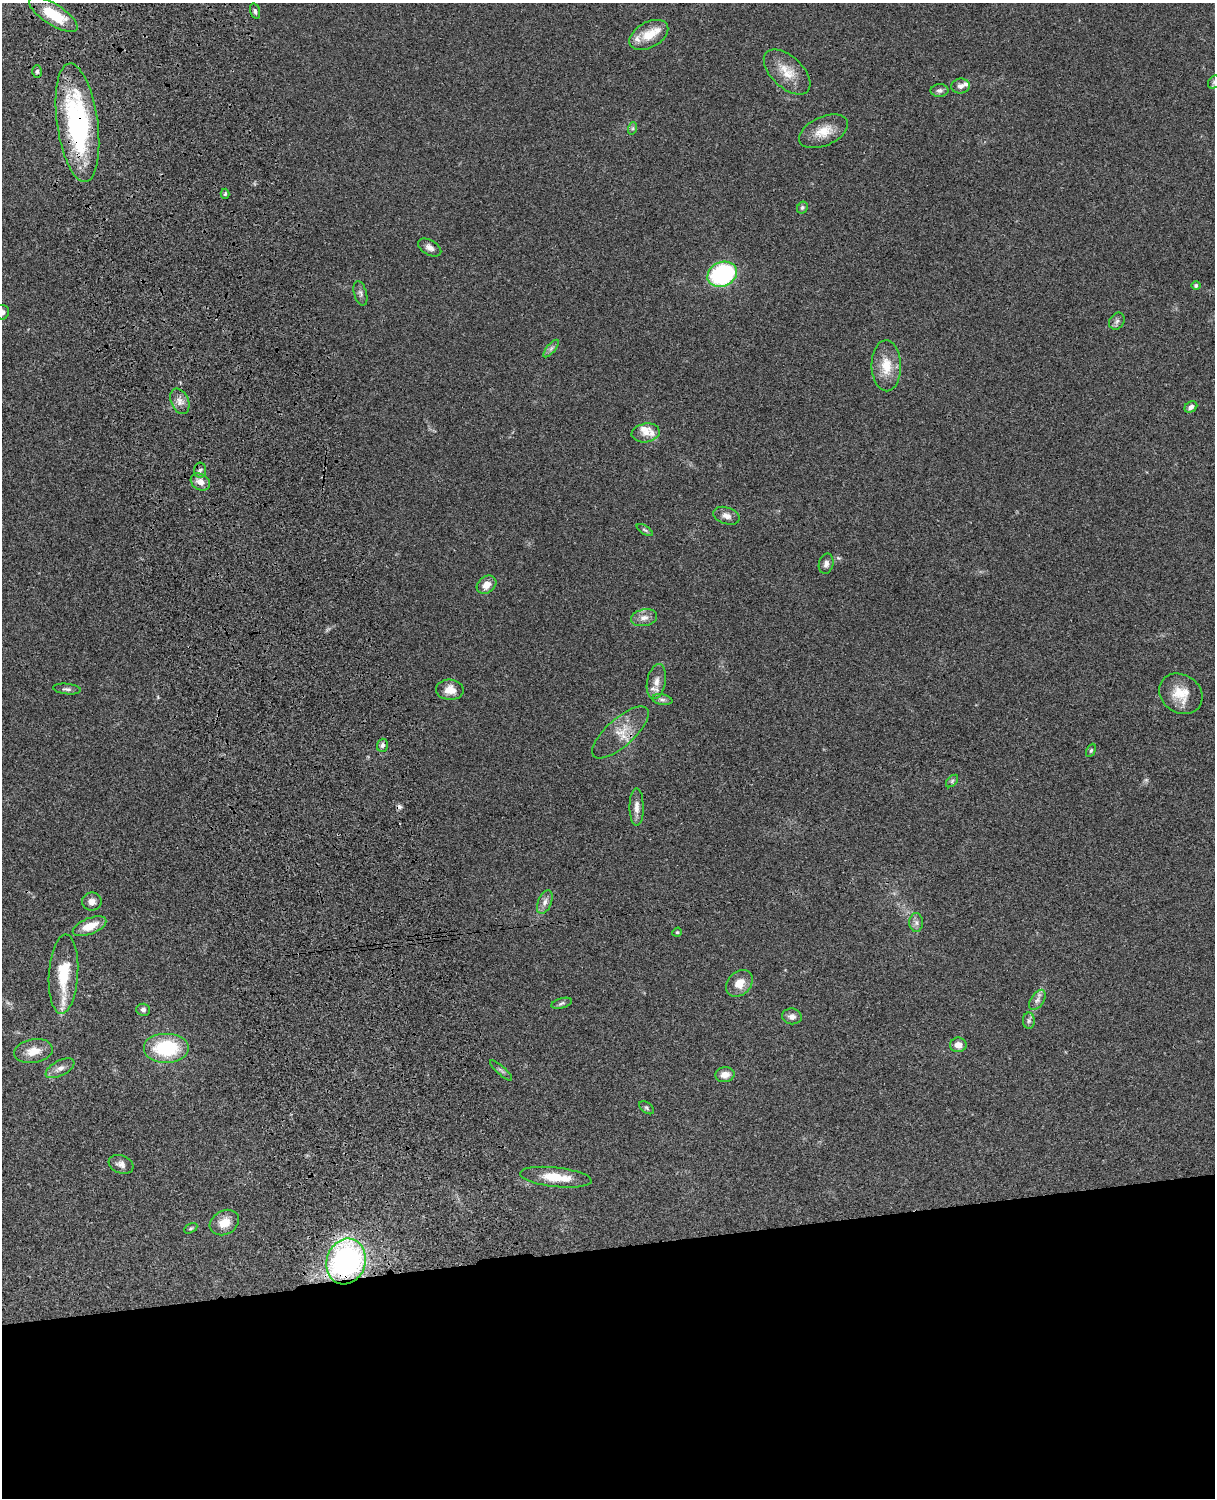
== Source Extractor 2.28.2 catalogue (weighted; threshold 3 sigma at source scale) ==
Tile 11 of 4 x 3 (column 3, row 3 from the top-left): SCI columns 2545-3757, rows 278-1773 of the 5088 x 4927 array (HDU 1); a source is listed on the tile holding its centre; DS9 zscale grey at full resolution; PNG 1217 x 1500 px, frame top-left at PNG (2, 3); each listed source drawn as its Kron ellipse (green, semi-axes under 4 px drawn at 4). Shown black and unused: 17% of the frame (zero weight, under 3 of 4 exposures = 6% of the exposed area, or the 3 px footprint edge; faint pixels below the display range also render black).
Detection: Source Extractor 2.28.2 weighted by HDU 2 'WHT'; one run over the whole footprint, this tile lists its part. Background 0.0801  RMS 0.0058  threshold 0.0261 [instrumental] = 3 sigma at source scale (4.5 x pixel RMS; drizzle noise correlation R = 1.50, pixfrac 1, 0.05/0.05 arcsec/px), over >= 5 px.
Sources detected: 72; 1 too faint to see at this stretch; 1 cosmic-ray / hot-pixel residue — neither listed nor drawn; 5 inside a brighter listed object's ellipse — not listed separately; the other 65 listed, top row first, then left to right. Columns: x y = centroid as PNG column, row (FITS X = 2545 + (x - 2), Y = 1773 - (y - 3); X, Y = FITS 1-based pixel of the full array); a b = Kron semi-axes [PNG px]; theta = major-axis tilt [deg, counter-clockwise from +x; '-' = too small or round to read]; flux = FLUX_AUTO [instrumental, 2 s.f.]
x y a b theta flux
255 11 8 5 -75 1.4
53 14 28 10 -33 20
649 35 21 12 29 12
37 71 6 5 - 1.2
787 72 28 15 -43 11
1214 82 7 5 47 1.2
961 86 9 7 8 2.3
939 91 9 6 2 1.8
77 123 60 20 -82 95
633 128 6 4 71 0.87
823 131 26 14 24 10
225 194 5 4 - 0.84
802 208 6 5 - 1
430 247 13 7 -30 2.9
722 274 15 12 26 72
1196 285 4 4 - 1.3
360 293 12 6 -74 1.9
2 312 7 7 - 2.3
1117 321 9 7 57 1.8
551 348 11 3 50 1.3
886 366 25 14 -89 12
180 401 13 8 -66 4
1191 407 7 5 33 2.1
646 433 14 9 9 4.5
200 470 7 6 - 1.6
200 482 10 8 -30 4.5
726 516 13 8 -18 3.6
645 530 9 3 -33 1
826 564 10 7 76 2.6
487 585 11 8 38 5
644 618 13 8 11 3.8
656 682 18 9 79 5.1
67 689 14 5 -6 1.7
450 690 14 10 -2 6.9
1181 694 23 19 -34 13
662 700 10 5 -10 1.6
620 732 36 14 42 12
382 745 6 5 - 1.7
1091 750 7 4 63 0.81
952 781 7 4 46 1.1
637 807 19 7 -90 4.3
92 902 9 9 - 3.3
545 902 12 7 68 3
916 922 9 7 -90 2.2
90 926 18 8 21 9.4
677 932 5 4 - 0.68
63 974 40 14 86 23
739 983 15 11 46 7
1037 1000 11 6 56 2.5
562 1003 10 5 15 1.3
143 1010 7 6 - 1.7
792 1016 10 8 -8 3.1
1029 1021 8 6 89 1.7
958 1045 8 7 - 4.7
166 1048 23 15 0 38
33 1051 19 12 10 8.2
60 1068 16 7 27 3.7
501 1070 14 3 -42 1.2
725 1075 10 7 7 5
646 1108 8 5 -38 1.1
121 1164 13 9 -21 3.3
556 1177 36 9 -6 15
224 1223 15 11 30 7.4
191 1228 7 4 29 0.86
346 1261 23 19 71 150
Overlapping masked pixels (flux is a lower limit): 2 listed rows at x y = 77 123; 346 1261
Isophote crosses this tile's border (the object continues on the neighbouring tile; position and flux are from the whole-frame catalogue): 2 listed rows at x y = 1214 82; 2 312